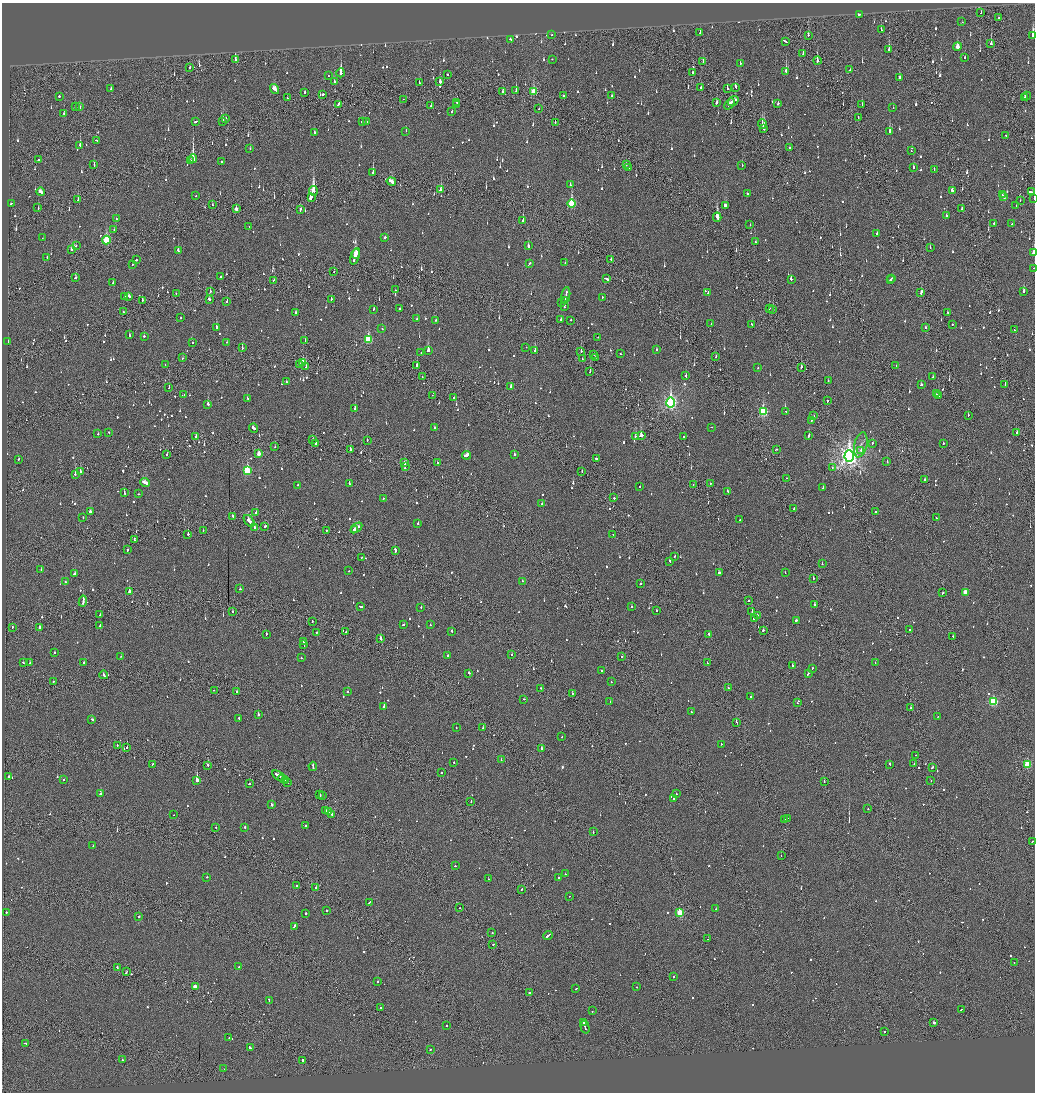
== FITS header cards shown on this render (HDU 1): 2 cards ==
NAXIS1  =                 2065
NAXIS2  =                 2180

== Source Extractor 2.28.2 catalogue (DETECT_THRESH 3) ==
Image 2065 x 2180 px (HDU 1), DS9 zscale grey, zoomed out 1/2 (1 PNG px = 2 x 2 image px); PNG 1037 x 1094 px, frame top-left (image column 1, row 2179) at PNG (2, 3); each listed source drawn as its Kron ellipse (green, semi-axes under 4 px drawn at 4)
Background -0.136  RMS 0.074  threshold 0.222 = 3 sigma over >= 5 px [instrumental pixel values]
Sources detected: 1358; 69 cannot appear on this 1/2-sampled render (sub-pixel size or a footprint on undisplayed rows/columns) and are neither listed nor drawn; of the other 1289, the 500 brightest by FLUX_AUTO listed and drawn (789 fainter detections omitted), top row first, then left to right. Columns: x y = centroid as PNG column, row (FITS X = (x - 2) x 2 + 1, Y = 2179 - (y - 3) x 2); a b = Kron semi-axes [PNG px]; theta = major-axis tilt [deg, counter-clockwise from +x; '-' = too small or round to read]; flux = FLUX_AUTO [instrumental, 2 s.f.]
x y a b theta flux
981 13 2 1 - 98
859 14 2 2 - 600
999 18 2 2 - 61
962 22 2 1 - 55
881 30 2 2 - 55
700 33 3 2 - 55
552 35 2 2 - 50
808 35 3 1 - 130
1033 35 4 2 - 710
510 39 2 2 - 51
785 41 4 2 - 160
991 43 3 2 - 190
957 47 4 2 - 170
889 50 3 2 - 240
803 54 2 1 - 64
965 57 2 2 - 76
552 59 2 1 - 70
235 60 3 2 - 380
817 61 4 2 - 420
703 62 3 1 - 61
740 63 2 2 - 63
190 67 2 2 - 62
850 70 2 1 - 120
786 71 2 2 - 220
693 72 3 2 - 64
341 73 4 2 - 700
447 74 2 2 - 68
328 76 2 2 - 73
899 77 2 2 - 120
334 82 3 2 - 74
440 82 2 2 - 230
419 83 2 1 - 120
701 87 2 2 - 110
735 87 3 2 - 150
111 89 2 2 - 57
275 89 5 3 - 170
727 89 3 2 - 110
516 91 3 2 - 180
305 92 3 1 - 78
503 92 3 2 - 64
533 92 4 3 - 350
323 94 2 2 - 76
59 96 2 2 - 280
563 96 3 2 - 74
611 96 2 2 - 48
1027 96 4 2 - 59
287 98 2 2 - 65
1025 98 2 2 - 180
403 99 2 1 - 130
733 101 6 1 34 240
456 102 4 1 - 180
717 102 3 2 - 84
338 104 4 2 - 400
456 104 2 2 - 54
730 104 6 2 50 310
778 104 3 2 - 55
862 104 2 2 - 61
431 105 2 2 - 52
75 107 2 2 - 89
80 107 2 2 - 64
893 108 2 1 - 60
539 109 2 1 - 61
452 112 2 2 - 51
64 113 2 1 - 69
226 118 3 2 - 67
858 118 3 1 - 110
366 121 3 2 - 190
195 122 4 2 - 120
223 122 4 2 - 130
362 122 3 2 - 140
555 122 2 2 - 61
762 124 5 2 - 250
764 128 2 2 - 350
406 131 2 2 - 100
314 132 2 2 - 220
889 132 4 2 - 220
1006 135 2 2 - 57
96 140 3 2 - 86
80 145 4 2 - 170
789 148 2 2 - 110
250 149 2 2 - 58
911 151 2 2 - 55
193 158 4 2 - 1600
39 160 2 2 - 68
190 160 2 1 - 48
221 162 2 2 - 70
94 164 3 2 - 50
626 165 2 2 - 82
742 165 2 2 - 62
629 167 2 2 - 150
913 167 3 2 - 96
934 169 2 2 - 61
373 173 3 2 - 260
391 182 4 3 - 200
570 185 2 2 - 110
440 190 3 2 - 130
313 191 5 2 - 1600
952 191 4 2 - 380
41 192 4 2 - 120
1031 192 3 2 - 260
747 194 2 2 - 94
1002 195 2 2 - 79
196 196 2 2 - 48
311 197 4 2 - 830
1004 197 3 2 - 170
1034 198 2 1 - 47
78 200 2 1 - 200
1020 200 2 1 - 81
11 203 2 1 - 110
571 204 4 3 - 1100
212 205 2 2 - 56
725 205 3 3 - 100
1016 206 2 1 - 52
38 208 2 2 - 49
236 209 3 2 - 90
300 209 3 2 - 110
962 209 3 2 - 60
946 216 2 2 - 250
717 217 4 2 - 1100
116 219 2 2 - 61
523 221 3 2 - 330
994 224 2 2 - 86
1012 224 2 2 - 55
750 225 2 2 - 47
249 227 2 1 - 75
114 230 2 2 - 63
877 234 2 2 - 84
385 237 2 2 - 150
43 238 3 1 - 54
106 240 4 3 - 880
755 242 2 1 - 48
76 246 2 2 - 47
528 246 3 2 - 95
930 248 2 1 - 51
71 249 3 2 - 310
178 250 3 2 - 78
1034 253 3 2 - 240
356 254 5 2 - 880
355 256 8 1 70 1800
47 257 2 2 - 55
611 259 2 2 - 310
136 260 2 2 - 130
529 263 3 2 - 120
565 263 2 2 - 89
133 264 2 2 - 52
1034 268 2 1 - 69
334 271 2 2 - 50
220 277 3 2 - 120
75 278 3 2 - 78
606 278 3 2 - 94
892 278 2 1 - 65
791 279 2 2 - 280
274 280 2 2 - 55
890 280 3 2 - 96
113 283 2 2 - 50
395 290 2 2 - 54
210 291 2 1 - 160
1023 291 3 2 - 330
708 292 2 2 - 250
176 293 2 1 - 51
921 293 3 2 - 210
566 295 8 2 79 340
124 296 3 2 - 92
129 296 3 2 - 98
602 297 2 2 - 59
210 299 3 2 - 96
331 299 2 2 - 120
142 300 2 2 - 140
227 301 2 2 - 56
565 301 3 2 - 170
562 302 3 2 - 53
564 306 4 2 - 130
769 308 2 2 - 130
373 309 2 2 - 48
399 309 2 2 - 140
773 310 3 2 - 170
124 312 2 1 - 67
948 312 2 2 - 48
295 313 3 2 - 70
180 318 2 2 - 52
417 319 2 2 - 48
436 320 2 2 - 51
561 320 2 2 - 74
571 320 2 2 - 66
711 324 2 2 - 51
752 324 2 2 - 87
952 324 2 2 - 75
216 327 2 2 - 380
925 328 2 2 - 60
382 329 2 2 - 100
1014 330 2 2 - 54
129 335 2 2 - 120
144 336 2 2 - 110
598 337 2 2 - 61
368 339 4 3 - 770
305 341 2 2 - 76
8 342 3 2 - 140
227 342 2 2 - 67
192 343 2 2 - 69
526 347 2 1 - 54
242 348 3 2 - 83
428 350 4 2 - 450
535 350 2 2 - 200
657 350 2 2 - 50
581 351 3 2 - 180
421 353 2 2 - 70
621 354 2 1 - 79
594 355 2 1 - 67
596 357 2 2 - 86
716 357 3 1 - 58
182 358 2 2 - 52
582 359 2 1 - 50
303 362 3 3 - 150
165 365 2 1 - 82
300 365 2 2 - 80
417 365 3 2 - 230
896 366 2 2 - 54
306 367 4 2 - 66
801 367 4 2 - 160
758 368 2 2 - 56
590 372 2 1 - 110
686 376 2 2 - 95
422 377 2 1 - 47
933 377 2 2 - 92
828 381 2 2 - 49
286 382 2 2 - 89
921 385 2 2 - 51
1005 385 2 1 - 100
511 387 2 2 - 310
169 388 2 2 - 60
936 394 2 1 - 110
184 395 3 2 - 100
432 395 2 1 - 61
938 395 2 2 - 130
247 398 2 2 - 63
454 398 3 2 - 74
827 401 3 2 - 75
671 403 5 4 - 3800
208 404 3 2 - 240
355 409 2 2 - 210
786 411 2 1 - 79
763 412 4 3 - 1300
968 415 2 1 - 52
814 416 2 1 - 51
812 420 2 1 - 60
712 427 2 2 - 97
254 428 5 2 - 340
434 428 2 2 - 86
109 432 2 2 - 120
1017 433 2 2 - 72
98 434 2 2 - 180
641 435 3 2 - 160
809 435 3 2 - 110
196 436 2 2 - 54
635 436 2 2 - 87
684 436 2 2 - 52
313 439 2 2 - 87
367 440 2 1 - 61
316 443 2 2 - 130
872 443 2 2 - 50
943 443 2 2 - 52
861 445 13 6 77 97
275 447 2 1 - 130
350 449 2 2 - 220
776 449 2 2 - 82
861 450 2 2 - 77
259 453 3 2 - 140
167 454 2 2 - 68
514 454 2 2 - 190
467 455 4 2 - 430
849 456 5 4 - 9000
597 459 4 2 - 240
18 460 2 2 - 200
437 462 2 2 - 61
887 462 2 2 - 120
404 463 3 2 - 190
405 466 3 1 - 190
832 468 3 2 - 48
247 470 4 3 - 940
582 471 2 2 - 55
80 472 2 2 - 190
75 474 2 2 - 210
787 478 2 1 - 60
925 479 2 2 - 78
145 482 5 2 - 360
349 483 2 2 - 66
693 484 2 1 - 86
710 484 2 2 - 180
298 485 2 2 - 91
640 486 2 2 - 93
823 488 2 2 - 52
727 491 2 2 - 63
124 493 3 2 - 76
139 494 2 2 - 110
383 498 2 2 - 60
614 498 2 2 - 250
542 504 2 2 - 58
794 509 2 1 - 47
90 511 3 2 - 230
256 512 3 2 - 64
875 512 2 2 - 79
233 516 4 2 - 180
83 517 2 2 - 56
936 518 2 1 - 310
739 520 2 2 - 65
249 521 7 2 -52 500
418 523 2 2 - 81
265 526 2 2 - 87
255 528 2 2 - 110
356 528 6 2 37 260
203 530 2 2 - 74
326 530 2 2 - 59
354 530 3 2 - 130
188 534 2 2 - 160
613 534 2 2 - 71
134 540 3 2 - 190
128 550 3 2 - 85
395 550 4 2 - 270
675 556 2 2 - 63
361 557 2 1 - 47
670 561 3 1 - 120
822 564 2 2 - 78
41 569 2 2 - 49
349 571 2 2 - 49
75 573 3 2 - 220
719 573 3 2 - 140
785 573 2 2 - 48
813 578 2 1 - 310
522 581 2 2 - 80
65 582 2 2 - 56
641 584 2 2 - 140
240 589 2 2 - 54
129 592 2 2 - 1400
965 592 3 3 - 300
943 593 2 2 - 59
83 601 5 2 - 250
748 601 2 1 - 62
815 605 3 2 - 100
360 607 3 2 - 130
421 607 2 2 - 59
632 607 2 2 - 72
656 610 2 2 - 60
752 611 2 1 - 73
232 612 2 2 - 63
100 615 2 1 - 80
757 615 2 2 - 60
754 618 2 2 - 70
796 620 2 2 - 70
312 622 2 2 - 56
404 624 2 2 - 200
100 625 3 2 - 99
430 625 2 2 - 65
12 627 2 1 - 75
39 627 3 2 - 220
910 629 2 2 - 190
763 630 2 2 - 180
452 631 2 2 - 110
316 632 2 1 - 69
346 632 2 1 - 65
266 634 2 2 - 74
709 634 3 2 - 120
953 636 2 2 - 57
381 638 3 2 - 240
304 642 3 2 - 99
304 645 4 1 - 99
54 652 2 2 - 60
512 654 2 2 - 82
121 656 2 1 - 49
448 656 2 2 - 180
621 657 2 1 - 300
301 658 2 2 - 47
23 662 2 2 - 58
84 662 2 2 - 68
30 663 2 2 - 100
707 663 2 2 - 97
875 663 2 1 - 61
792 665 2 2 - 120
812 668 2 2 - 60
601 671 2 2 - 110
469 673 2 2 - 110
808 673 3 2 - 120
104 675 4 2 - 190
53 681 2 1 - 130
611 682 2 2 - 71
541 688 2 2 - 47
728 688 2 2 - 200
214 690 2 2 - 84
348 691 2 2 - 99
237 692 2 1 - 67
572 693 2 2 - 78
751 697 2 2 - 320
524 699 2 2 - 54
610 702 2 2 - 78
993 702 3 3 - 1200
797 703 2 2 - 58
384 707 3 2 - 1600
910 708 2 1 - 75
691 712 2 2 - 60
258 714 2 2 - 97
938 716 2 1 - 54
239 718 2 2 - 55
92 720 3 2 - 120
736 722 2 1 - 180
456 728 2 1 - 61
483 728 2 2 - 79
562 737 2 2 - 70
721 744 2 2 - 56
117 745 2 2 - 76
127 747 2 2 - 96
542 749 2 2 - 450
915 755 2 2 - 64
501 760 2 2 - 51
454 763 2 1 - 110
153 764 2 2 - 52
890 764 2 2 - 220
914 764 2 2 - 56
1027 764 3 3 - 820
208 765 2 2 - 240
313 766 5 2 - 300
932 767 3 2 - 130
442 773 2 1 - 110
9 776 2 2 - 95
279 776 7 2 -35 330
283 779 5 2 - 240
64 780 2 2 - 49
197 780 2 2 - 3300
286 781 2 1 - 74
824 781 2 1 - 60
931 781 2 1 - 47
287 782 2 1 - 140
249 784 2 2 - 96
100 794 4 2 - 160
676 794 2 2 - 76
320 795 3 2 - 300
322 796 2 1 - 49
673 799 2 2 - 93
471 801 2 2 - 87
271 805 2 2 - 560
868 809 2 2 - 51
326 810 2 2 - 150
328 812 3 2 - 190
332 814 4 2 - 150
174 815 2 1 - 71
787 818 2 1 - 170
785 820 2 2 - 94
306 826 2 2 - 47
245 827 2 2 - 170
216 828 2 2 - 62
593 832 2 2 - 55
1032 841 2 1 - 70
93 846 2 2 - 58
781 856 2 1 - 49
455 866 2 2 - 48
565 874 2 2 - 49
207 877 2 2 - 65
559 877 2 1 - 87
488 879 2 1 - 60
297 885 2 2 - 49
316 888 2 2 - 360
522 889 3 2 - 110
570 896 2 1 - 90
369 902 3 2 - 110
460 907 2 1 - 64
716 909 2 2 - 47
327 910 2 2 - 77
6 912 2 2 - 57
306 913 2 2 - 130
680 913 3 3 - 620
139 916 2 2 - 250
294 926 3 2 - 98
492 933 2 2 - 140
548 935 5 2 - 310
708 939 2 1 - 64
493 944 2 2 - 590
1014 963 2 2 - 97
117 967 2 1 - 170
239 967 2 2 - 55
126 972 3 1 - 180
673 977 2 2 - 190
377 982 2 2 - 99
195 987 3 2 - 240
637 987 2 2 - 140
576 989 2 2 - 71
530 993 2 1 - 320
269 1000 2 2 - 130
380 1008 3 2 - 91
961 1010 3 2 - 89
592 1011 2 2 - 49
583 1022 2 2 - 180
934 1022 2 2 - 73
447 1025 2 2 - 71
585 1027 6 2 -74 340
884 1032 2 2 - 86
229 1037 2 1 - 110
26 1043 3 2 - 140
250 1048 3 2 - 160
430 1050 2 2 - 69
122 1060 3 2 - 200
303 1060 2 2 - 580
224 1069 2 2 - 57
At the frame edge (FLAGS 8, measured only in part): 4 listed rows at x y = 1033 35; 1034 198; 1034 253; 1034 268
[789 fainter detections neither listed nor drawn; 69 sub-pixel or undisplayed-footprint detections neither listed nor drawn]